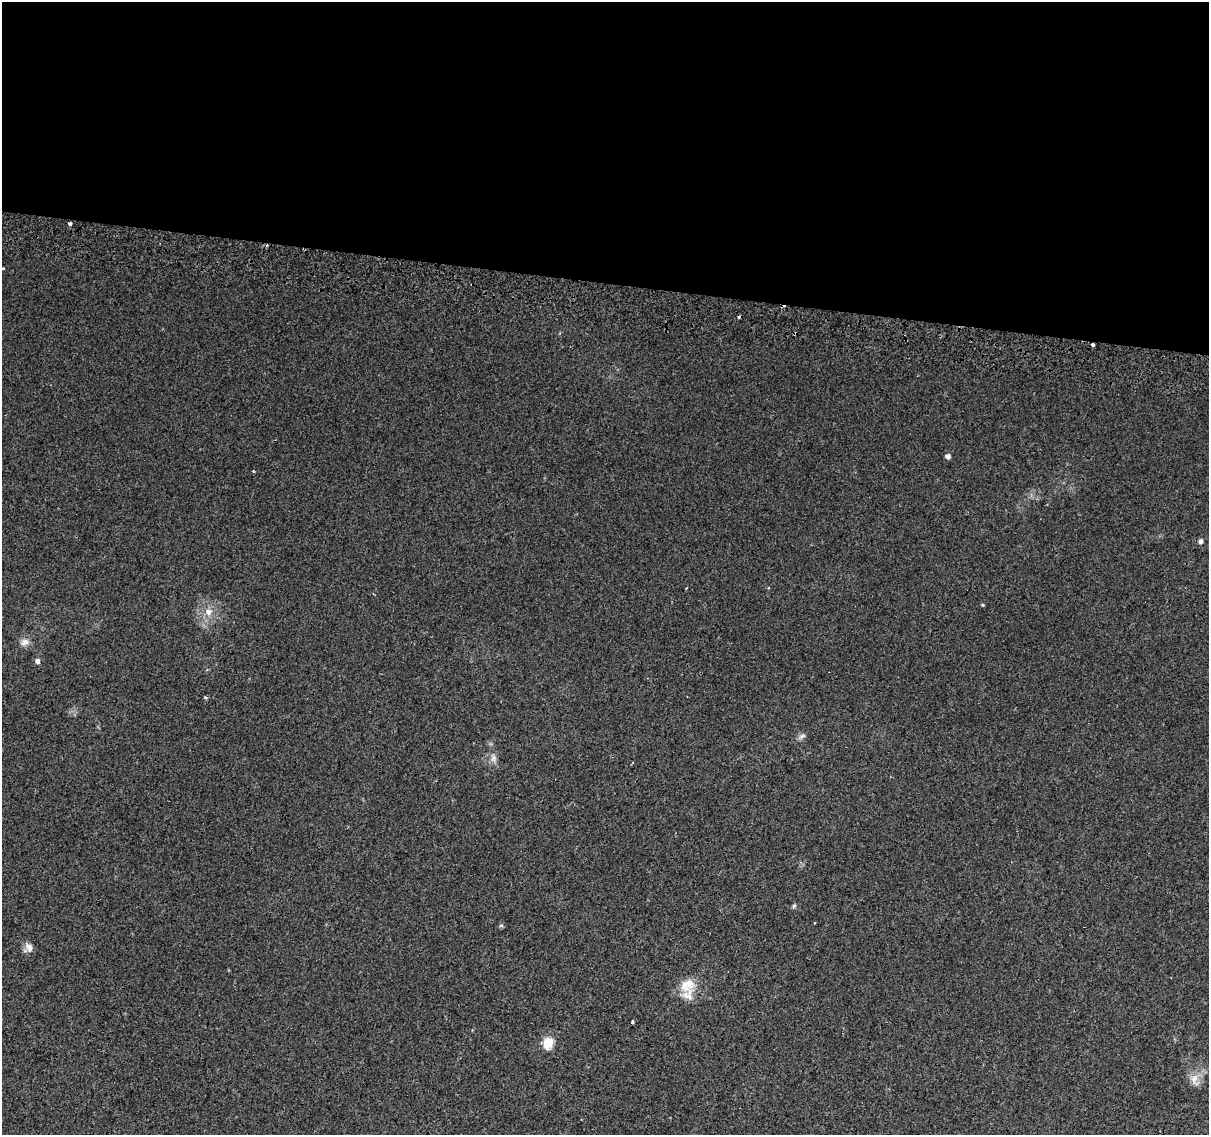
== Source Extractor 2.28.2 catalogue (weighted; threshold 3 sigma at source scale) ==
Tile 3 of 4 x 4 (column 3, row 1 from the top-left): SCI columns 2427-3633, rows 3726-4858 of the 4845 x 5126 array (HDU 1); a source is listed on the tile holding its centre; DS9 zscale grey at full resolution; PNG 1211 x 1137 px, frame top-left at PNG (2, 2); no overlay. Shown black and unused: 25% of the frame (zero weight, under 2 of 3 exposures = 2% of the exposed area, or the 3 px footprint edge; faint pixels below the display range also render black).
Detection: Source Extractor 2.28.2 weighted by HDU 2 'WHT'; one run over the whole footprint, this tile lists its part. Background 0.00643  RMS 0.0036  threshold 0.0163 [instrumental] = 3 sigma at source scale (4.5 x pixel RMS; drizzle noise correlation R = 1.50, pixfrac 1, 0.0396/0.0396 arcsec/px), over >= 5 px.
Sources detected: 23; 4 cosmic-ray / hot-pixel residue — not listed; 1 inside a brighter listed object's ellipse — not listed separately; the other 18 listed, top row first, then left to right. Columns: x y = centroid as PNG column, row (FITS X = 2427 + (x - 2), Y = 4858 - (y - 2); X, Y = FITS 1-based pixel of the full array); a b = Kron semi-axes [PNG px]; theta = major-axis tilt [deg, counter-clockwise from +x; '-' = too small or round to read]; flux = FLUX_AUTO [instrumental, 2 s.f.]
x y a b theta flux
70 224 4 3 - 3.6
3 268 3 3 - 1.1
948 456 5 4 - 1.9
1201 541 5 5 - 1.3
983 605 3 3 - 0.63
209 612 9 8 - 2.6
24 642 13 9 18 2.3
37 661 5 5 - 1.5
205 697 5 4 - 0.41
802 736 11 6 26 1.2
493 758 12 8 86 1.9
794 906 6 5 - 0.73
501 925 6 4 0 0.53
29 947 15 8 -60 2.2
687 985 23 18 38 7
632 1022 4 3 - 2
548 1043 6 5 - 25
1194 1079 14 10 73 3.4
Isophote crosses this tile's border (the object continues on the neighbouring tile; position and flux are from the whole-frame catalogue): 1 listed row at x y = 3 268